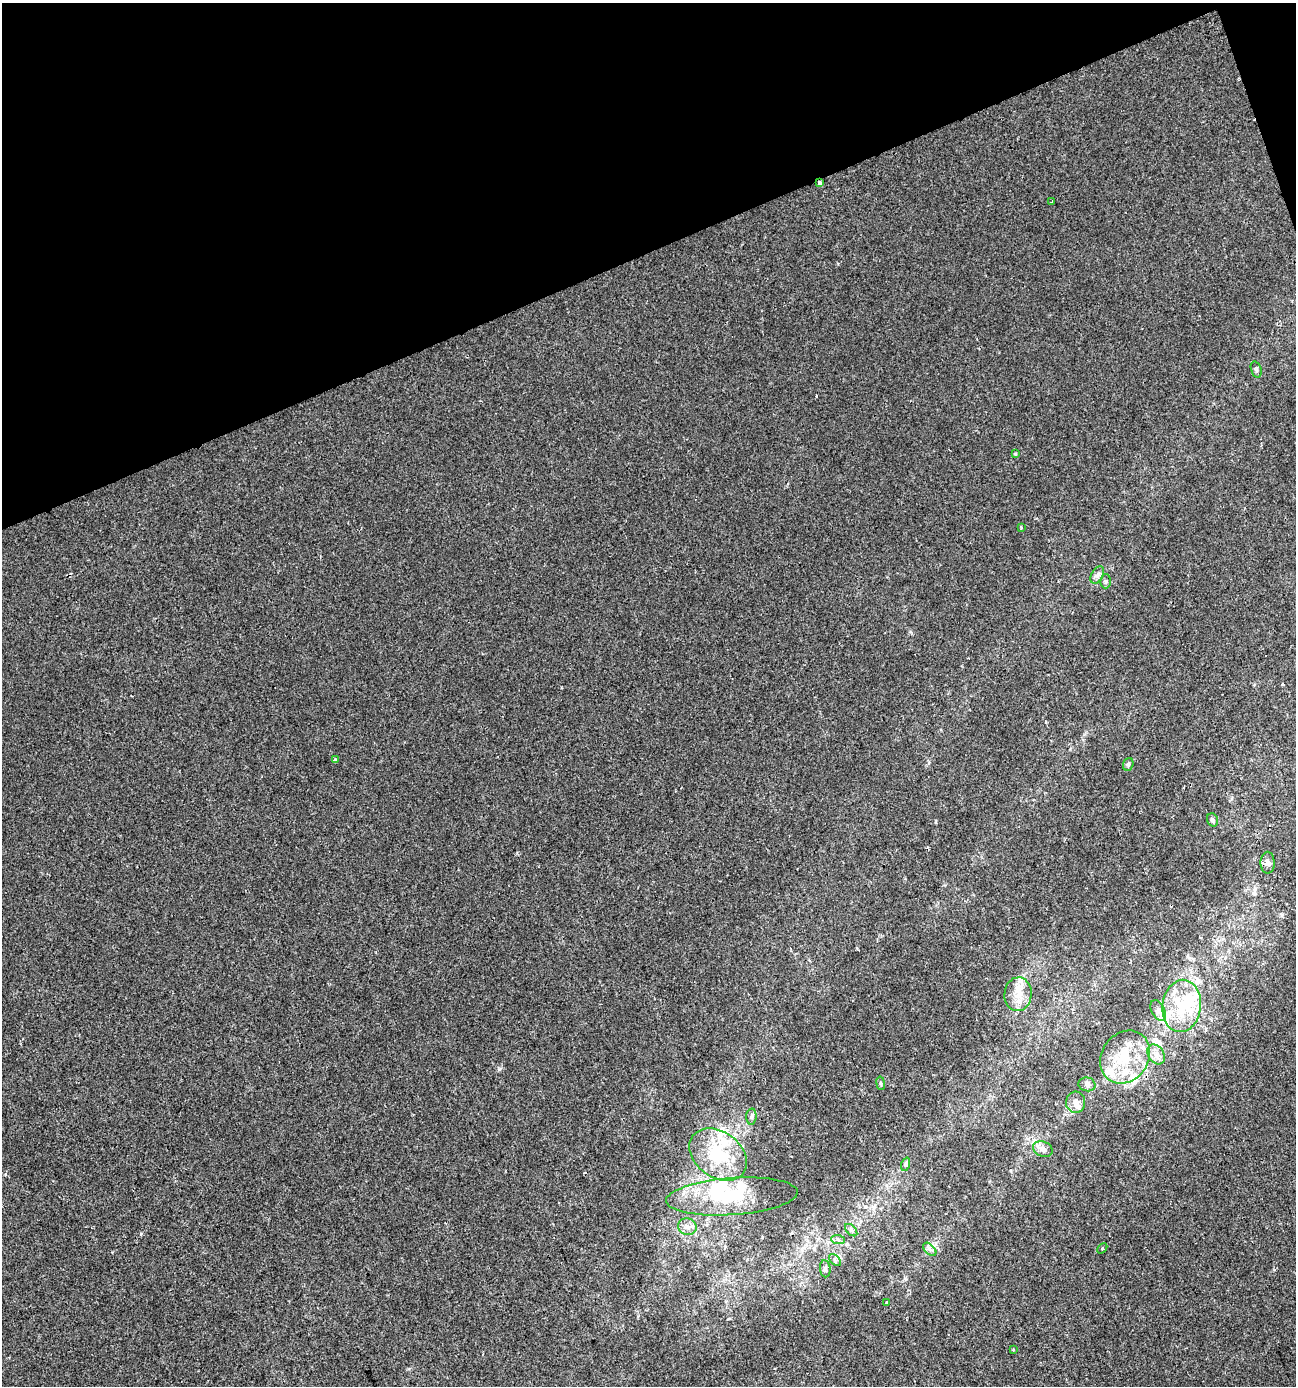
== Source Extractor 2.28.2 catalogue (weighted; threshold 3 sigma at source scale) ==
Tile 3 of 4 x 4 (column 3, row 1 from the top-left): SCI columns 2664-3957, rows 4155-5538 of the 5383 x 5538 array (HDU 1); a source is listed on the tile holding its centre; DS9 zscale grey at full resolution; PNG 1298 x 1388 px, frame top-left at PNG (2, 3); each listed source drawn as its Kron ellipse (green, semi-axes under 4 px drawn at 4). Shown black and unused: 19% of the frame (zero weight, under 2 of 3 exposures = <1% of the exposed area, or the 3 px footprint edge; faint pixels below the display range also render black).
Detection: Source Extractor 2.28.2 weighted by HDU 2 'WHT'; one run over the whole footprint, this tile lists its part. Background -1.12e-04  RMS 0.0051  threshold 0.0231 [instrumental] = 3 sigma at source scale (4.5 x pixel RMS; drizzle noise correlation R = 1.50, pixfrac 1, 0.0396/0.0396 arcsec/px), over >= 5 px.
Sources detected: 46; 4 inside a brighter object's white glare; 1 cosmic-ray / hot-pixel residue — neither listed nor drawn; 8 inside a brighter listed object's ellipse — not listed separately; the other 33 listed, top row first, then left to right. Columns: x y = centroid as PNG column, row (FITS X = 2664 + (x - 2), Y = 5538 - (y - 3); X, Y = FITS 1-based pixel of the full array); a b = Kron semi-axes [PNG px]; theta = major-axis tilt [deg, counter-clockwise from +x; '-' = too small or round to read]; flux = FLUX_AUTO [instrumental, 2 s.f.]
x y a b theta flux
819 183 4 3 - 4.5
1052 201 3 2 - 1.1
1256 369 8 5 -72 1
1015 454 4 3 - 0.83
1021 527 3 3 - 0.89
1097 575 9 6 60 1.8
1106 581 7 5 90 0.99
335 760 4 3 - 0.81
1128 764 6 5 - 0.87
1212 820 7 5 -70 1.3
1268 863 11 7 -90 2.1
1018 994 17 13 86 7.8
1182 1006 26 19 83 22
1158 1010 11 6 -63 1.9
1156 1054 11 7 -57 3.3
1125 1057 28 23 54 23
881 1083 7 3 -81 0.64
1087 1084 8 7 - 1.6
1076 1102 10 9 - 2.9
751 1117 8 5 86 1.2
1043 1149 10 7 -22 3
718 1154 31 22 -36 30
906 1164 7 4 72 0.95
732 1196 66 18 4 30
687 1227 9 8 - 2.9
851 1230 7 4 -45 1.1
838 1239 7 4 -2 1.1
1102 1248 6 2 46 0.45
930 1249 8 5 -45 1.4
835 1260 7 4 -46 0.99
825 1269 8 5 -85 1.2
886 1303 4 3 - 2.5
1013 1349 3 3 - 0.57
Overlapping masked pixels (flux is a lower limit): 1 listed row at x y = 819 183
Unlisted compact peaks at least as high as the median listed source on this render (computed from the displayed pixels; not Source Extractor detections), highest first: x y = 499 1069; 141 1234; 1282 914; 936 822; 857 948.